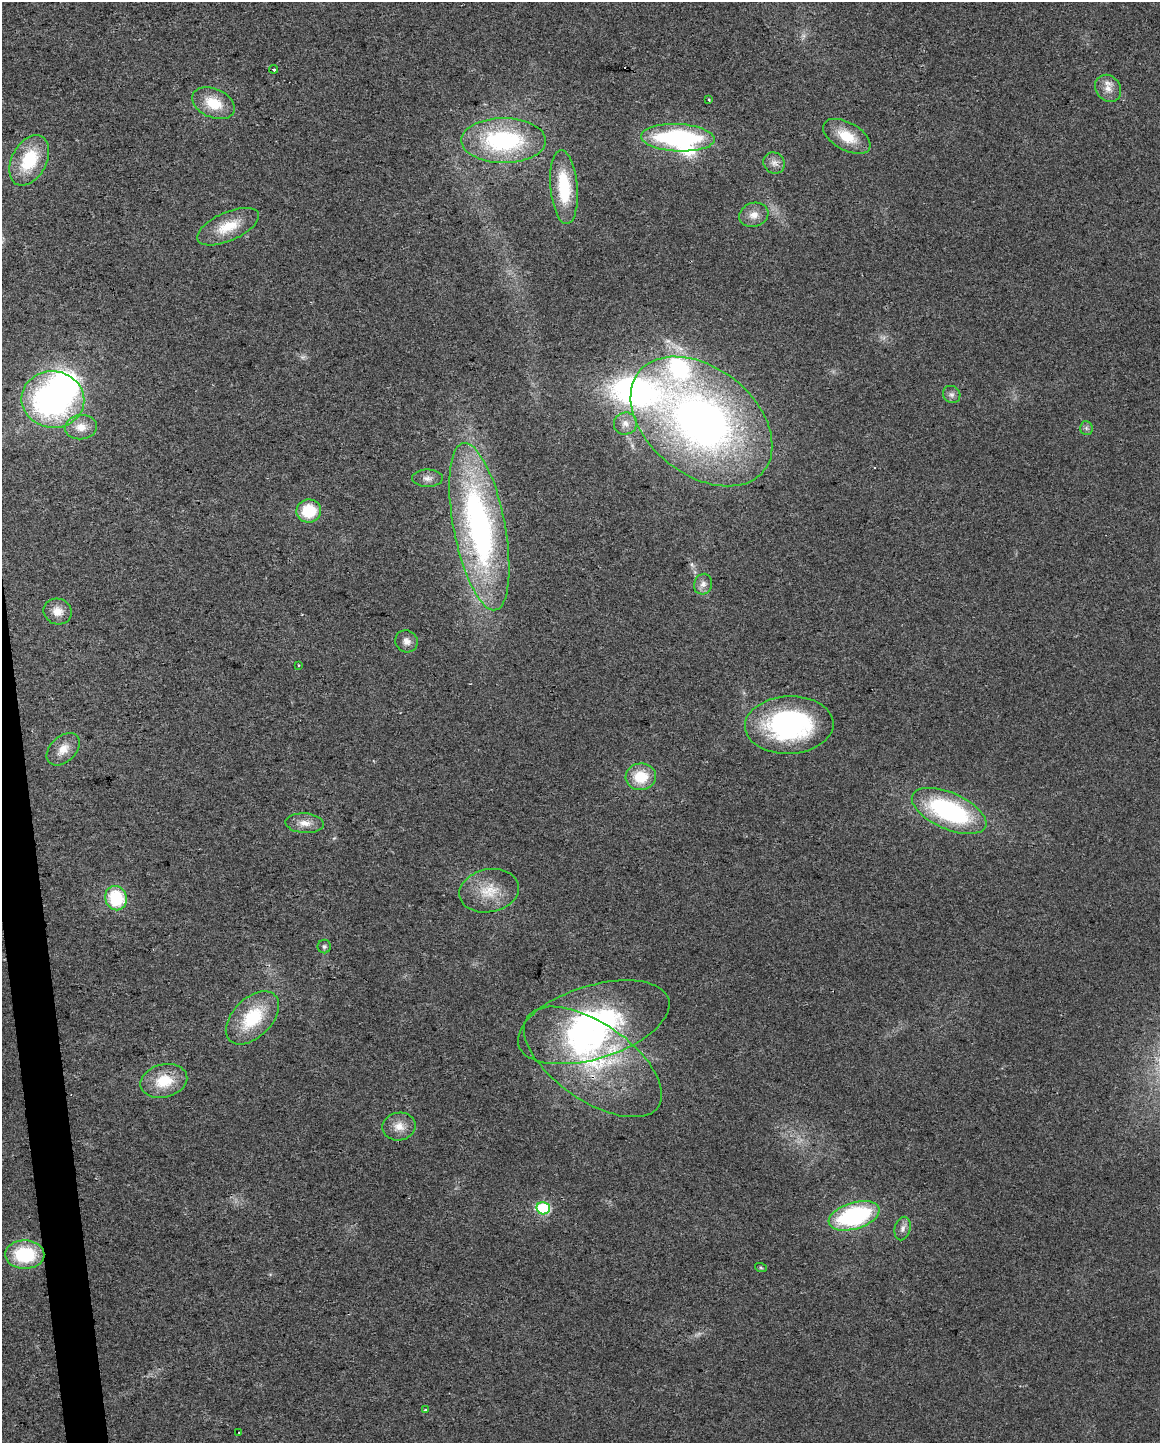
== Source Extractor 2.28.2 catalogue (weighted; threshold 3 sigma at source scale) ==
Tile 7 of 4 x 3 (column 3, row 2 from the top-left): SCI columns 2317-3474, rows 1496-2936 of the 4632 x 4387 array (HDU 1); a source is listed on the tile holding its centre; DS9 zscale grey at full resolution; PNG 1162 x 1445 px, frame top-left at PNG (2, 2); each listed source drawn as its Kron ellipse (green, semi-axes under 4 px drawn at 4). Shown black and unused: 2% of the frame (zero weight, under 2 of 3 exposures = <1% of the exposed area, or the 3 px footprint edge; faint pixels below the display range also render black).
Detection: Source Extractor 2.28.2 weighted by HDU 2 'WHT'; one run over the whole footprint, this tile lists its part. Background 0.0281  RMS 0.0062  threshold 0.0281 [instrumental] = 3 sigma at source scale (4.5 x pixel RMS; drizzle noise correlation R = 1.50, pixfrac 1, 0.0396/0.0396 arcsec/px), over >= 5 px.
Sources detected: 52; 4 inside a brighter object's white glare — neither listed nor drawn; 3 inside a brighter listed object's ellipse — not listed separately; the other 45 listed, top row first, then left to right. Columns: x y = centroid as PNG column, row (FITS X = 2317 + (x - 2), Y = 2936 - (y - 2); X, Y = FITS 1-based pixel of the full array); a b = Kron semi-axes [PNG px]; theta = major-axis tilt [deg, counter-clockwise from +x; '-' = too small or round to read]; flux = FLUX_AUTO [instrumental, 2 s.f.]
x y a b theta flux
274 69 4 3 - 4.1
1108 88 14 12 -51 6.5
709 99 3 3 - 1.2
214 103 22 14 -24 18
847 136 26 14 -29 17
678 138 37 13 -3 100
504 141 42 22 -1 80
29 160 27 17 62 32
774 163 11 10 - 4
564 187 37 13 -85 33
754 215 15 12 19 5.8
228 227 33 14 24 18
952 394 9 8 - 2.4
53 400 31 28 -7 170
701 421 80 53 -38 360
625 424 11 11 - 5.1
81 427 16 12 7 8.4
1086 428 7 6 - 1.6
427 478 15 8 -1 4
309 511 12 11 - 23
479 527 85 26 -79 210
703 584 10 9 - 4
58 612 14 12 -21 7
407 641 11 10 - 4.2
299 665 3 2 - 0.83
789 725 44 29 3 110
63 749 19 12 43 8.1
641 777 15 13 7 19
949 811 40 18 -23 93
305 823 19 9 -3 6.6
489 891 30 21 11 19
116 898 12 10 -71 33
324 947 7 6 - 1.5
252 1018 32 19 45 35
594 1022 78 36 17 130
593 1062 79 38 -35 86
164 1081 24 16 15 19
399 1126 17 14 10 7.9
543 1208 7 6 - 58
854 1216 26 13 16 85
903 1228 12 7 77 3.4
25 1254 20 14 -1 39
761 1268 6 4 -19 0.71
425 1410 4 4 - 1
239 1432 3 2 - 0.73